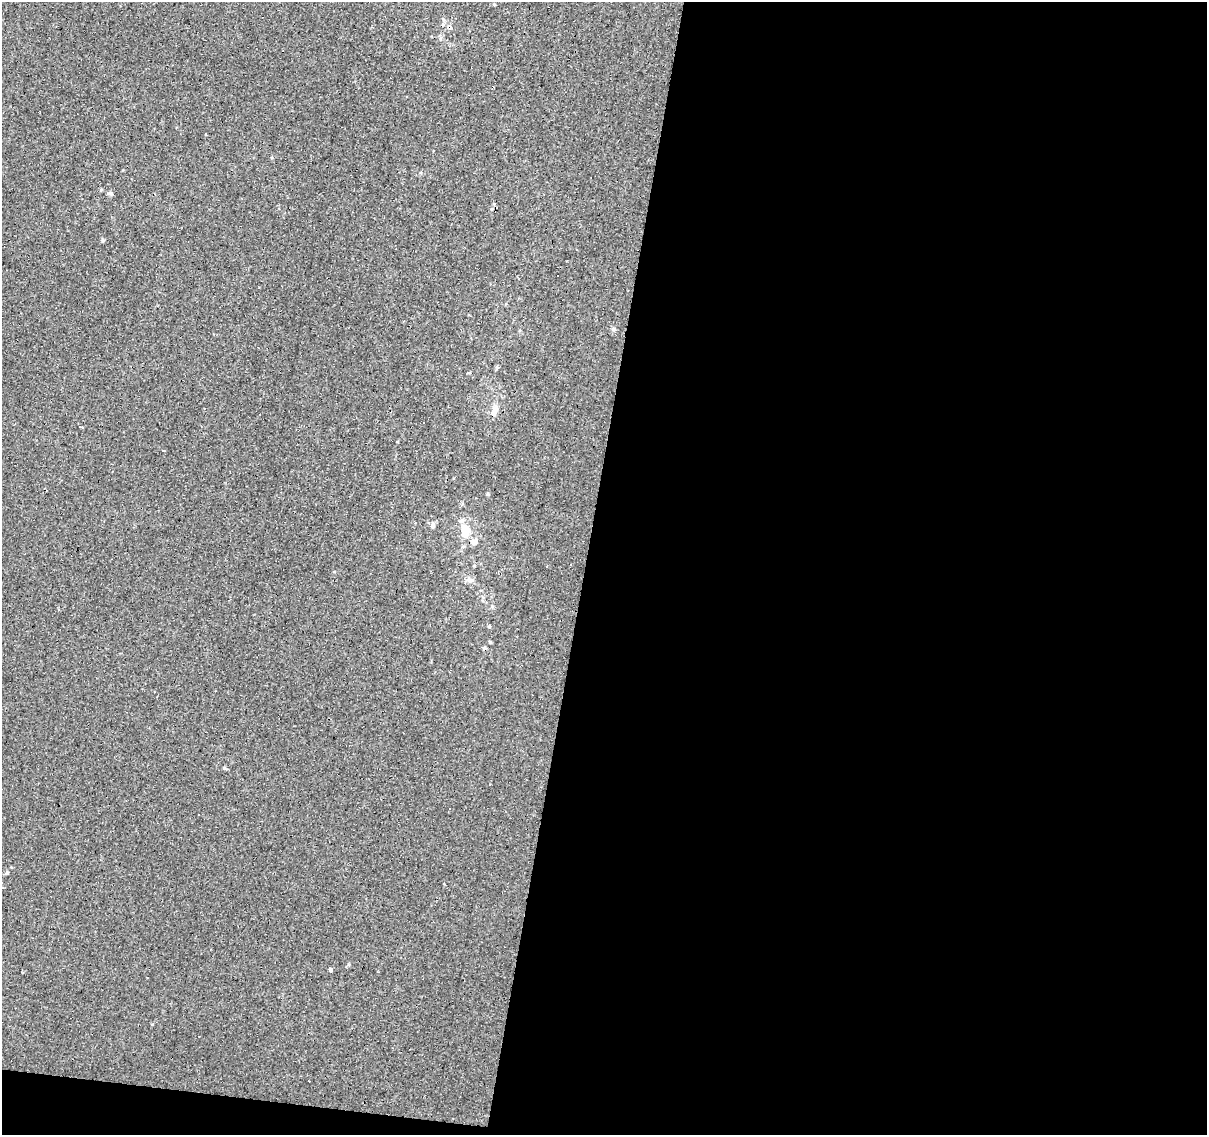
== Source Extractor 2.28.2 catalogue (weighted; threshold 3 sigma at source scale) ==
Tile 16 of 4 x 4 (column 4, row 4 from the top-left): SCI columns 3616-4820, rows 223-1355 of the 4824 x 5035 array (HDU 1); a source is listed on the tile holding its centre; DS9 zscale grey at full resolution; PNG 1209 x 1137 px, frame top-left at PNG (2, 2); no overlay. Shown black and unused: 53% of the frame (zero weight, under 3 of 4 exposures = <1% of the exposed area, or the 3 px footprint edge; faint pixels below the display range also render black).
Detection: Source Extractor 2.28.2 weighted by HDU 2 'WHT'; one run over the whole footprint, this tile lists its part. Background -0.00137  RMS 0.0033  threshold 0.015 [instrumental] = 3 sigma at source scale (4.5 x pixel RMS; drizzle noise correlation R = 1.50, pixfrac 1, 0.0396/0.0396 arcsec/px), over >= 5 px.
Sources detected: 30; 13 cosmic-ray / hot-pixel residue — not listed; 1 inside a brighter listed object's ellipse — not listed separately; the other 16 listed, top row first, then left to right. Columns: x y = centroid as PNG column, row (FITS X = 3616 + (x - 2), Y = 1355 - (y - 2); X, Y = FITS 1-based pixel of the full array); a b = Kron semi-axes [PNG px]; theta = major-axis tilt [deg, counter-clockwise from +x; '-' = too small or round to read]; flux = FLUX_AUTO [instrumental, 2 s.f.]
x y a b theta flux
110 193 8 4 -8 0.53
102 240 6 3 -71 0.37
613 329 6 5 - 0.61
496 408 9 9 - 1.9
82 427 5 2 - 2.3
488 494 4 4 - 0.42
432 526 7 4 71 0.55
465 531 18 10 84 5.4
474 542 10 8 23 1.8
470 580 11 5 -8 1.2
58 609 3 3 - 1.7
490 642 4 4 - 0.37
224 768 5 4 - 0.36
450 809 3 3 - 1.7
199 815 3 2 - 0.35
330 969 3 3 - 4
Unlisted compact peaks at least as high as the median listed source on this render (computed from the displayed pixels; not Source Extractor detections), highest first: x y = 152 1024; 489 627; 101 190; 349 964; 11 867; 272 158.